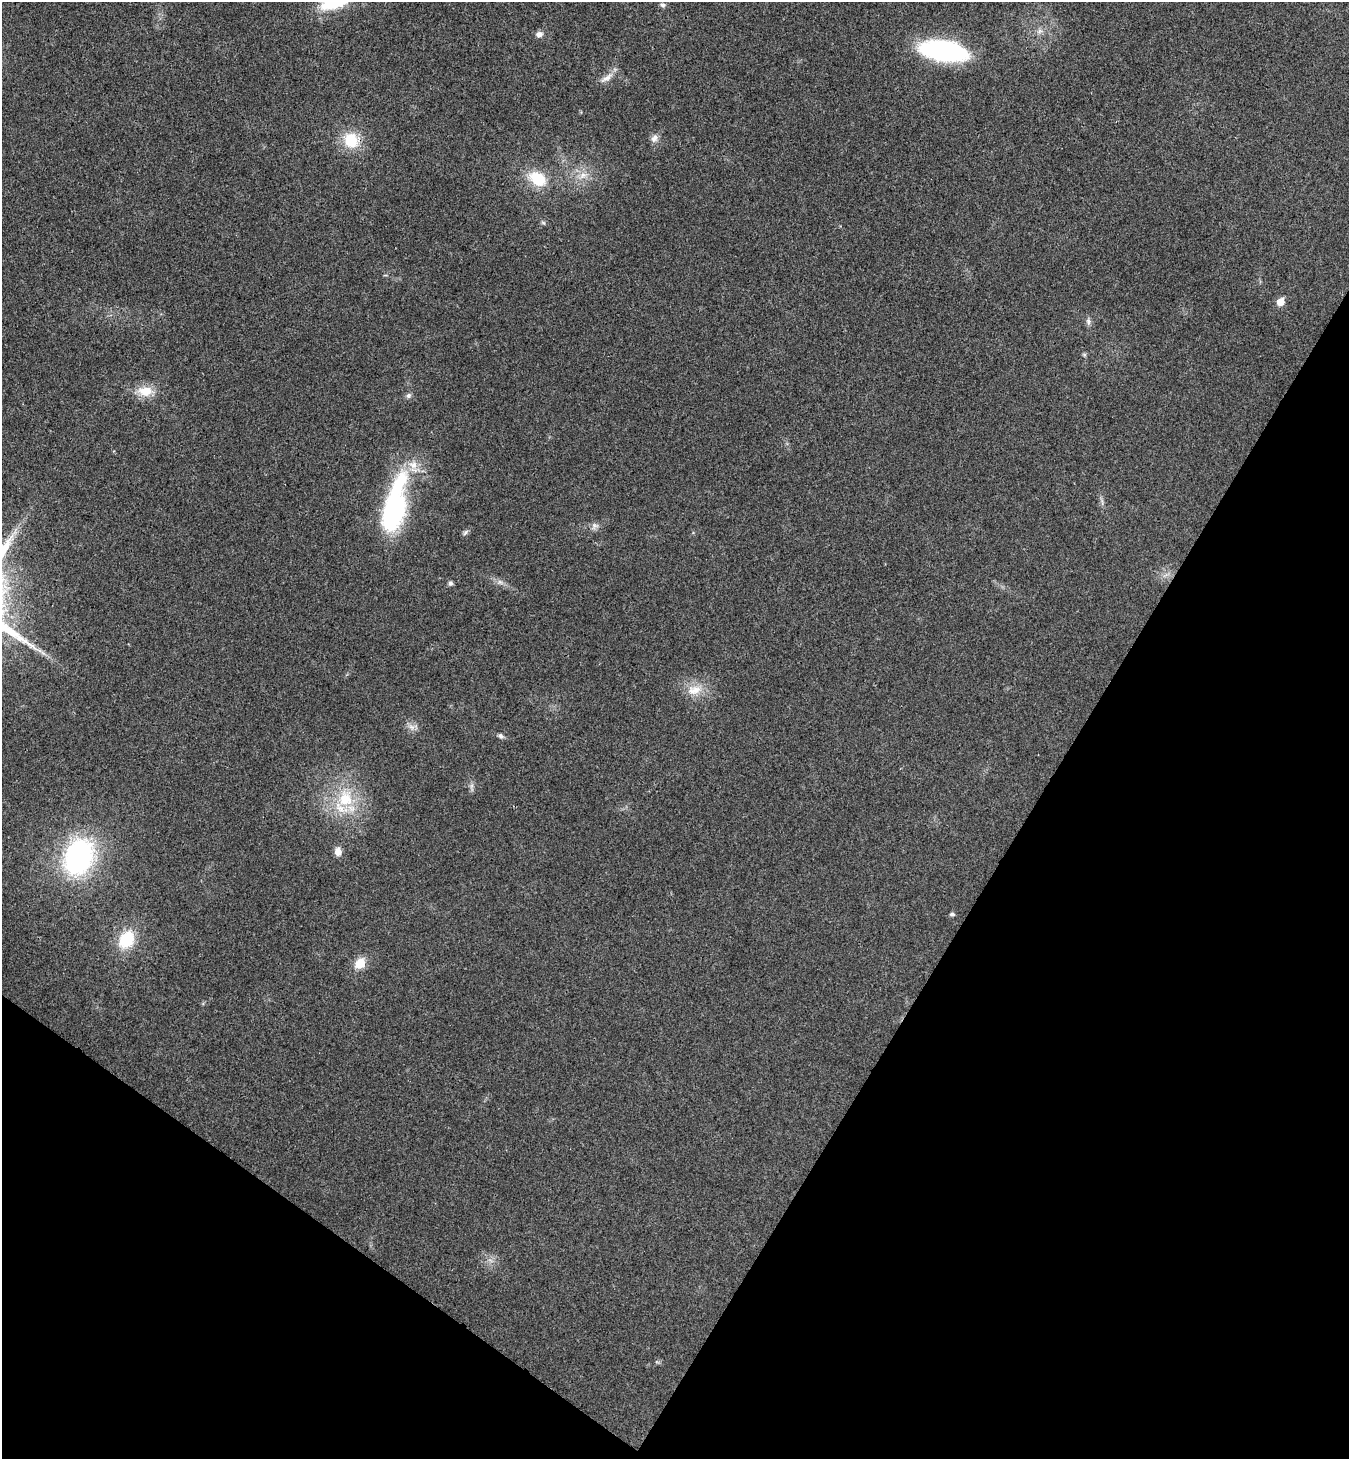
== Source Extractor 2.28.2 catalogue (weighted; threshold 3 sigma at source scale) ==
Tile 15 of 4 x 4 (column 3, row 4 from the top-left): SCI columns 2892-4238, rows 40-1496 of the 5922 x 5901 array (HDU 1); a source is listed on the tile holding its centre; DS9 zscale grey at full resolution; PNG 1351 x 1461 px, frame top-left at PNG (2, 2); no overlay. Shown black and unused: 29% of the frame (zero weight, under 3 of 4 exposures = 6% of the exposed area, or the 3 px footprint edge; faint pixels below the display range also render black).
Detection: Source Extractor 2.28.2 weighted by HDU 2 'WHT'; one run over the whole footprint, this tile lists its part. Background 0.0196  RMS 0.0064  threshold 0.0286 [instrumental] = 3 sigma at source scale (4.5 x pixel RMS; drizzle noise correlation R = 1.50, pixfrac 1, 0.05/0.05 arcsec/px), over >= 5 px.
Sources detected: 31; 1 inside a brighter listed object's ellipse — not listed separately; the other 30 listed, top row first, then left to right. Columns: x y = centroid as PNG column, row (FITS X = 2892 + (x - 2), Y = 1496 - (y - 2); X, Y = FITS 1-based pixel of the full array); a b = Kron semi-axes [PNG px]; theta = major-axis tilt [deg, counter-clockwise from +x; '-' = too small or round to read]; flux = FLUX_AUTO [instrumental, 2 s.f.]
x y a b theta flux
663 5 8 5 -15 1.5
1039 31 8 6 35 2.4
539 34 9 8 - 2.8
943 51 41 16 -9 120
606 78 22 7 32 4.6
654 138 10 8 49 3.2
351 140 19 16 -53 20
583 175 12 7 29 4.6
537 179 22 15 -33 19
543 223 7 4 -2 0.97
1280 302 6 5 - 9.2
1088 321 9 7 -69 2.1
1084 354 6 5 - 0.95
145 391 18 12 -1 11
408 396 8 6 45 1.8
394 507 62 21 76 110
594 526 10 8 37 2.7
465 532 10 5 47 1.5
500 582 8 5 -44 1.9
450 583 5 5 - 1.8
694 690 22 14 12 11
412 727 11 5 -27 2.8
501 736 7 6 - 1.5
471 786 7 4 71 1.5
345 799 25 21 82 28
338 851 10 8 -84 4.3
78 857 32 24 68 130
952 914 5 4 - 1.5
126 940 19 14 58 25
360 963 10 9 - 12